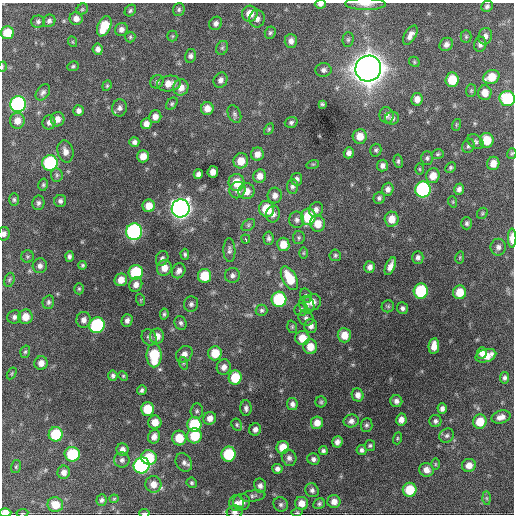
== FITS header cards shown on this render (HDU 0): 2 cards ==
NAXIS1  =                  512 / Axis length
NAXIS2  =                  512 / Axis length

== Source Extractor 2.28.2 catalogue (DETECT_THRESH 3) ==
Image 512 x 512 px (HDU 0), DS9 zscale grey, 1 PNG px = 1 image px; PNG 516 x 516 px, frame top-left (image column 1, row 512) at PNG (2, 3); each listed source drawn as its Kron ellipse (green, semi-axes under 4 px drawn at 4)
Background 1700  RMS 39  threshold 118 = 3 sigma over >= 5 px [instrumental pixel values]
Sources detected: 258; all 258 listed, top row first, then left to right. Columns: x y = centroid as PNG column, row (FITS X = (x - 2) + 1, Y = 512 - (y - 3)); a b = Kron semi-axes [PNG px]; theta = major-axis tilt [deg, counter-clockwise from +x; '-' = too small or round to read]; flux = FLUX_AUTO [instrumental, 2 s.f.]
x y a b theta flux
320 4 5 4 - 8.7e+03
365 4 20 6 -1 1.8e+04
487 6 6 5 - 6.7e+03
82 9 6 5 - 4.1e+03
179 9 6 6 - 5.8e+03
130 11 6 5 - 5.0e+03
250 14 8 7 - 3.3e+04
76 19 6 6 - 1.6e+04
257 19 9 7 87 1.3e+04
38 21 7 6 - 6.2e+03
49 21 6 6 - 7.8e+03
216 23 7 6 - 9.5e+03
104 26 10 6 66 6.7e+04
121 29 7 6 - 1.1e+04
7 33 6 6 - 5.7e+04
270 33 6 5 - 4.8e+03
410 35 11 5 59 1.4e+04
172 36 5 5 - 3.1e+03
485 36 8 7 - 1.2e+04
130 37 5 5 - 3.9e+03
466 37 6 5 - 4.3e+03
348 40 7 5 89 5.0e+03
291 41 7 6 - 1.4e+04
73 42 5 3 - 2.4e+03
446 44 7 6 - 1.2e+04
480 44 7 6 - 1.1e+04
222 48 7 5 63 5.0e+03
98 49 5 5 - 1.0e+04
190 56 7 5 76 8.4e+03
414 62 6 4 -49 3.8e+03
73 66 6 4 26 4.1e+03
2 67 5 3 - 2.3e+03
368 69 13 12 - 5.0e+06
323 70 8 7 - 8.9e+03
491 77 8 6 26 4.9e+04
220 80 8 6 62 1.2e+04
452 80 7 6 - 6.1e+04
157 82 7 6 - 6.5e+03
169 83 12 7 9 2.6e+04
107 86 5 4 - 3.4e+03
181 87 8 7 - 2.2e+04
471 91 6 5 - 3.9e+03
43 92 9 6 54 8.5e+03
485 93 7 6 - 2.7e+04
417 99 6 5 - 1.7e+04
507 99 8 7 - 1.7e+05
18 104 8 8 - 4.8e+05
172 104 7 5 50 4.7e+03
322 104 4 3 - 3.9e+03
119 108 8 7 - 1.0e+04
207 108 6 6 - 2.2e+04
79 111 5 5 - 1.1e+04
234 114 9 6 -65 7.2e+03
387 115 8 7 - 1.1e+04
155 117 6 6 - 1.6e+04
392 118 7 6 - 8.8e+03
58 119 7 7 - 1.7e+04
17 121 8 7 - 2.2e+04
49 122 7 6 - 1.0e+04
291 122 6 5 - 5.9e+03
146 124 5 5 - 1.5e+04
456 125 6 4 72 3.1e+03
269 129 6 4 61 3.7e+03
360 136 7 7 - 3.2e+04
487 140 7 7 - 5.2e+04
134 142 5 5 - 8.3e+03
475 142 9 6 -34 7.7e+03
468 146 7 6 - 6.0e+03
376 150 6 5 - 5.1e+03
65 152 11 8 -75 1.8e+04
349 153 5 5 - 1.1e+04
512 153 5 4 - 3.5e+03
257 154 6 6 - 1.8e+04
438 154 6 5 - 4.1e+03
143 156 6 5 - 2.5e+04
427 158 7 6 - 5.4e+03
241 161 7 7 - 3.7e+04
398 161 7 4 -82 4.9e+03
50 163 8 7 - 2.7e+05
493 163 7 6 - 2.5e+04
313 164 6 4 17 3.2e+03
382 166 6 5 - 9.6e+03
451 168 6 4 47 4.4e+03
419 169 6 4 -89 3.1e+03
213 172 6 5 - 1.8e+04
198 174 5 4 - 9.2e+03
57 175 7 6 - 5.6e+03
260 176 7 6 - 1.9e+04
433 176 7 6 - 3.0e+04
297 179 6 5 - 9.3e+03
236 182 8 8 - 4.7e+04
43 185 6 4 76 4.3e+03
292 186 7 5 84 7.5e+03
388 189 6 5 - 1.1e+04
423 189 8 7 - 4.1e+05
459 189 6 5 - 9.9e+03
237 190 8 7 - 1.4e+04
246 191 8 8 - 2.6e+04
275 195 8 7 - 1.3e+04
379 198 6 5 - 5.8e+03
14 200 6 5 - 5.1e+03
60 201 6 6 - 7.5e+03
453 202 6 3 -72 3.0e+03
38 203 7 6 - 7.2e+03
149 206 6 6 - 3.4e+04
181 208 9 9 - 1.7e+06
267 209 8 7 - 7.6e+04
316 209 8 6 54 1.1e+04
482 213 6 5 - 3.7e+03
273 214 8 7 - 1.3e+04
308 217 8 7 - 1.0e+05
392 219 7 7 - 3.1e+04
297 220 8 7 - 9.1e+03
466 223 6 5 - 5.8e+03
318 224 8 7 - 3.3e+04
248 225 7 5 38 5.3e+03
134 232 8 8 - 5.7e+05
4 234 7 5 76 1.1e+04
268 238 7 5 -87 5.9e+03
299 238 6 6 - 4.7e+03
512 238 9 4 90 3.0e+04
246 239 4 3 - 6.8e+03
283 244 7 6 - 3.2e+04
498 247 8 7 - 1.1e+04
229 250 12 6 -88 8.6e+03
303 253 6 4 90 3.5e+03
185 254 5 4 - 4.8e+03
335 255 6 5 - 4.9e+03
27 256 6 6 - 4.6e+03
70 256 5 4 - 6.6e+03
418 257 6 5 - 9.1e+03
460 257 6 4 78 3.2e+03
162 258 7 6 - 7.6e+03
82 265 4 4 - 4.2e+03
40 266 7 7 - 1.1e+04
390 266 9 4 66 1.7e+04
370 267 6 5 - 1.2e+04
164 268 8 7 - 2.6e+04
179 271 8 6 60 1.2e+04
136 272 7 7 - 1.5e+05
232 275 7 7 - 9.6e+03
204 276 7 6 - 7.3e+04
289 278 13 7 -61 6.4e+04
9 280 7 5 71 4.6e+03
121 280 6 6 - 2.4e+04
136 284 7 6 - 1.5e+04
79 289 5 5 - 4.0e+03
421 291 7 7 - 1.8e+05
460 292 7 6 - 4.6e+04
306 296 7 5 -76 5.7e+03
279 299 7 7 - 1.9e+05
141 300 6 4 -72 3.0e+03
48 302 7 5 76 6.0e+03
312 302 9 8 - 2.3e+04
191 304 7 7 - 8.0e+03
307 305 9 7 -63 1.1e+04
388 306 6 6 - 4.7e+03
402 308 6 5 - 7.4e+03
262 310 6 5 - 5.5e+03
301 310 7 6 - 6.4e+03
164 314 6 3 83 4.6e+03
14 317 7 6 - 8.6e+03
25 317 7 7 - 3.2e+04
306 318 8 7 - 8.7e+03
83 320 8 7 - 1.3e+04
127 320 6 5 - 9.6e+03
181 323 7 6 - 6.4e+03
97 325 8 7 - 2.8e+05
311 326 7 6 - 1.3e+04
292 327 6 4 -71 3.8e+03
344 335 7 6 - 3.2e+04
157 336 7 7 - 2.0e+04
149 337 8 7 - 8.1e+03
302 338 7 7 - 3.7e+04
434 346 8 5 83 2.3e+04
310 347 7 7 - 3.4e+04
25 352 6 4 72 4.3e+03
215 353 7 6 - 5.0e+04
482 353 6 4 86 1.4e+04
184 354 9 7 45 1.4e+04
154 355 12 7 90 1.2e+05
486 356 10 6 15 3.0e+04
41 363 7 6 - 1.8e+04
183 363 6 4 -72 3.9e+03
224 367 8 7 - 1.4e+04
12 373 6 4 59 3.2e+03
113 376 5 5 - 6.6e+03
123 376 5 4 - 3.2e+03
235 377 7 6 - 8.2e+04
505 378 6 4 83 7.0e+03
142 390 5 4 - 5.7e+03
358 395 7 6 - 1.4e+04
396 401 6 6 - 1.0e+04
321 402 5 5 - 4.3e+03
292 404 6 5 - 9.3e+03
246 408 8 5 -88 8.3e+03
147 409 6 6 - 6.8e+04
442 409 5 4 - 9.4e+03
197 411 7 6 - 6.0e+03
501 417 9 6 15 1.5e+04
210 418 6 6 - 1.8e+04
401 420 6 5 - 1.7e+04
351 421 7 6 - 1.2e+04
435 421 6 6 - 7.2e+03
155 422 7 6 - 2.9e+04
480 422 7 6 - 5.1e+04
317 423 6 6 - 2.3e+04
194 424 7 7 - 1.3e+05
237 425 6 5 - 4.6e+03
366 425 7 6 - 5.8e+03
255 429 6 6 - 1.1e+04
56 434 7 7 - 1.1e+05
195 436 7 7 - 8.4e+04
447 436 7 6 - 7.2e+03
154 437 7 6 - 1.5e+04
179 438 7 7 - 5.1e+04
397 438 6 4 72 3.2e+03
337 442 5 5 - 1.1e+04
370 445 5 5 - 4.8e+03
283 447 6 6 - 3.7e+04
122 449 6 6 - 1.3e+04
362 450 5 5 - 7.4e+03
323 451 4 4 - 6.3e+03
72 454 7 7 - 1.4e+05
229 454 7 7 - 1.4e+05
149 458 7 7 - 8.3e+04
289 458 8 7 - 1.1e+04
313 459 6 5 - 8.8e+03
122 460 7 7 - 8.8e+03
184 462 10 7 -59 1.1e+04
435 464 6 4 -90 3.4e+03
142 465 8 8 - 5.3e+05
469 465 7 6 - 2.3e+04
16 467 6 5 - 3.9e+03
277 469 5 5 - 9.6e+03
426 470 7 6 - 1.8e+04
64 472 6 6 - 1.5e+04
192 483 5 4 - 4.2e+03
153 484 8 8 - 2.1e+04
260 486 7 6 - 9.7e+03
312 490 7 6 - 8.2e+03
410 490 7 7 - 7.3e+04
253 496 12 5 8 7.9e+03
487 498 6 4 -89 4.6e+03
114 499 4 4 - 2.5e+03
101 500 6 5 - 6.5e+03
334 501 6 6 - 1.8e+04
242 502 8 8 - 1.9e+04
236 503 8 7 - 1.3e+04
301 503 6 6 - 2.3e+04
281 504 7 7 - 7.4e+03
319 504 6 5 - 5.1e+03
55 505 8 7 - 4.2e+04
235 512 8 6 11 1.1e+04
297 512 5 4 - 3.4e+03
5 513 6 4 2 2.9e+04
22 513 6 2 5 2.2e+03
144 513 5 2 - 5.0e+03
At the frame edge (FLAGS 8, measured only in part): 11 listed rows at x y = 320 4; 365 4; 2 67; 507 99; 512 153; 4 234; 512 238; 235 512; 5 513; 22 513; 144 513